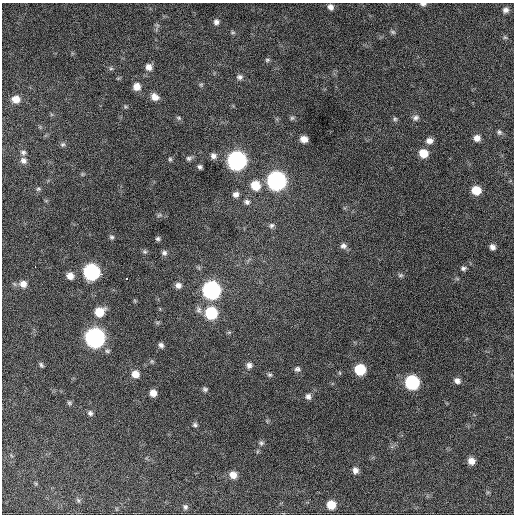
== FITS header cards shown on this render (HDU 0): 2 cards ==
NAXIS1  =                  512 / Axis length
NAXIS2  =                  512 / Axis length

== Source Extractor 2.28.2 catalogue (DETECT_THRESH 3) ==
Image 512 x 512 px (HDU 0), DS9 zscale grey, 1 PNG px = 1 image px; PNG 516 x 516 px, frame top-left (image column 1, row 512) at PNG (2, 3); no overlay
Background 634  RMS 25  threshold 75.3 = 3 sigma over >= 5 px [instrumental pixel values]
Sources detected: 82; all 82 listed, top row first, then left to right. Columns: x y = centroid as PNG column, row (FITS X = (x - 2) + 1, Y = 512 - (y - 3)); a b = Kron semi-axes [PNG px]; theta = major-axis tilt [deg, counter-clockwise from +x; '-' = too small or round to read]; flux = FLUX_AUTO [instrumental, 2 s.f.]
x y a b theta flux
423 4 8 4 -2 4700
330 7 7 6 - 7000
506 10 7 7 - 6900
216 22 7 7 - 6000
233 32 6 4 -28 2500
393 32 7 5 -17 3200
505 37 5 5 - 2500
267 60 7 5 15 2900
149 67 8 8 - 9900
111 69 6 4 0 2800
240 77 8 7 - 5600
201 85 6 5 - 2500
137 87 8 8 - 14000
155 97 8 7 - 13000
16 99 8 7 - 17000
178 118 7 5 -21 2800
292 118 6 5 - 2800
416 118 8 8 - 5900
395 119 6 6 - 3100
499 132 7 6 - 3700
477 138 7 6 - 11000
304 139 6 6 - 12000
429 141 8 7 - 9200
63 144 7 6 - 3600
23 152 8 6 -2 4500
423 153 8 7 - 29000
213 156 8 7 - 7200
189 158 8 6 16 4400
170 159 5 5 - 2500
237 160 9 9 - 660000
23 161 9 8 - 8000
200 167 5 4 - 3800
276 181 9 9 - 670000
255 185 9 9 - 33000
38 189 6 5 - 2800
476 190 8 7 - 32000
236 194 7 6 - 7100
247 202 7 6 - 5000
159 215 7 3 36 2400
271 225 7 6 - 4300
112 237 6 5 - 3000
158 239 5 5 - 3200
343 246 8 8 - 6700
492 247 6 6 - 7400
145 252 7 5 -18 2800
164 253 7 6 - 4500
35 267 3 2 - 2200
463 268 8 6 13 4300
92 272 9 9 - 340000
400 275 7 5 2 3400
70 276 7 7 - 13000
126 279 3 2 - 3100
23 284 9 8 - 12000
178 285 7 6 - 7100
211 290 9 9 - 530000
199 310 10 7 -72 6100
99 312 9 8 - 31000
211 313 9 8 - 95000
95 338 9 9 - 790000
161 345 6 5 - 5400
41 365 6 5 - 3300
249 365 8 7 - 6700
297 369 7 6 - 4500
360 369 8 7 - 68000
340 373 6 4 -71 1600
135 374 8 7 - 16000
269 375 6 5 - 3100
457 381 8 6 -26 7400
412 382 8 8 - 200000
205 389 6 5 - 3600
153 393 6 6 - 12000
308 396 7 7 - 6100
69 403 7 5 -45 3200
90 413 7 7 - 4600
195 425 6 6 - 3600
261 443 7 6 - 3800
471 461 7 7 - 13000
355 470 7 7 - 7500
233 475 8 7 - 14000
78 500 7 4 -45 2900
331 505 7 7 - 28000
185 507 8 6 -61 4300
At the frame edge (FLAGS 8, measured only in part): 1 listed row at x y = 423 4